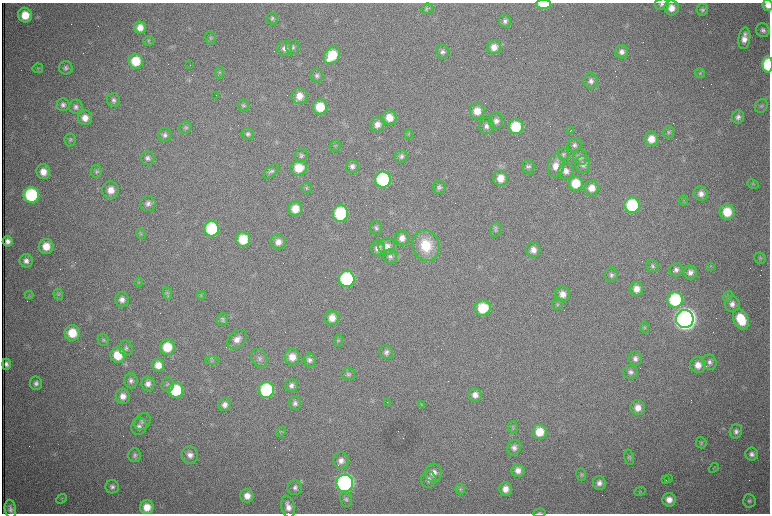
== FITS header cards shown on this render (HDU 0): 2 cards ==
NAXIS1  =                 1536 /fastest changing axis
NAXIS2  =                 1023 /next to fastest changing axis

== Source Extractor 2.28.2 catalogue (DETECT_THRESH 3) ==
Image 1536 x 1023 px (HDU 0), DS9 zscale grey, zoomed out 1/2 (1 PNG px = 2 x 2 image px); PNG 772 x 516 px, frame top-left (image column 1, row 1022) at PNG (2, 3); each listed source drawn as its Kron ellipse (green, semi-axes under 4 px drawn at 4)
Background 1030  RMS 16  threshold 47.7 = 3 sigma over >= 5 px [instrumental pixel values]
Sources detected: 255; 61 cannot appear on this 1/2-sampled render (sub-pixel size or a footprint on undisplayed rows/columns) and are neither listed nor drawn; the other 194 listed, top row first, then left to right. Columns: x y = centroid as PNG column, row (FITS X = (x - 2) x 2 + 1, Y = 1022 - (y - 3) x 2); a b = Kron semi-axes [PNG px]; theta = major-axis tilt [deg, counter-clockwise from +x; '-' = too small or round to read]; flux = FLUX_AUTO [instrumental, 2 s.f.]
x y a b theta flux
543 4 7 4 -1 1.1e+05
662 4 7 6 - 1.0e+04
767 5 6 5 - 2.2e+04
671 8 7 7 - 3.4e+04
427 9 6 4 26 5.9e+03
702 10 6 5 - 8.3e+03
25 15 7 7 - 6.6e+04
272 19 6 5 - 7.0e+03
505 21 6 6 - 1.1e+04
140 28 6 6 - 3.1e+04
763 30 7 6 - 1.2e+04
210 38 6 5 - 6.6e+03
744 38 11 6 81 3.0e+04
148 41 5 5 - 5.3e+03
293 47 7 6 - 1.0e+04
494 47 7 7 - 2.9e+04
285 48 7 7 - 1.9e+04
442 52 7 6 - 1.2e+04
622 52 6 6 - 1.6e+04
332 55 9 7 54 1.3e+05
136 61 7 7 - 9.0e+04
768 64 8 5 -88 2.1e+05
190 65 2 1 - 9.8e+04
38 68 5 4 - 4.8e+03
66 68 7 6 - 1.0e+04
219 73 6 3 82 4.9e+03
700 73 5 5 - 5.1e+03
317 76 7 6 - 9.4e+03
591 81 7 7 - 1.5e+04
216 95 2 1 - 1.7e+03
299 96 8 8 - 3.5e+04
113 100 7 6 - 1.1e+04
63 105 6 6 - 1.2e+04
243 105 5 5 - 6.3e+03
761 106 7 6 - 7.8e+03
76 107 7 6 - 1.2e+04
320 107 7 7 - 9.4e+04
477 111 7 7 - 4.3e+04
738 117 6 6 - 1.2e+04
85 118 7 7 - 3.1e+04
389 118 7 7 - 4.3e+04
496 121 8 7 - 1.8e+04
377 125 7 7 - 2.4e+04
487 126 8 7 - 1.7e+04
516 127 7 7 - 1.4e+05
186 128 6 6 - 7.3e+03
571 130 2 1 - 2.9e+03
668 132 6 5 - 7.1e+03
248 134 6 6 - 9.0e+03
408 134 4 3 - 3.7e+03
165 135 7 6 - 1.1e+04
651 139 7 7 - 4.3e+04
70 140 6 5 - 6.7e+03
574 145 7 7 - 1.1e+04
335 146 6 5 - 5.5e+03
564 154 6 5 - 6.9e+03
301 156 7 6 - 8.3e+03
401 156 6 6 - 1.0e+04
580 157 8 7 - 1.2e+04
148 158 7 7 - 1.2e+04
583 164 8 7 - 1.7e+04
352 166 6 6 - 1.3e+04
556 166 11 8 81 3.8e+04
528 167 6 6 - 9.7e+03
299 168 8 7 - 7.2e+04
96 171 6 5 - 6.8e+03
271 171 9 5 40 9.0e+03
566 171 8 7 - 2.0e+04
43 172 7 7 - 3.7e+04
500 178 7 7 - 4.3e+04
383 180 8 7 - 4.8e+05
576 183 7 7 - 8.3e+04
753 184 6 3 -22 4.2e+03
439 187 7 6 - 9.4e+03
306 188 5 5 - 5.5e+03
591 188 7 7 - 3.4e+04
111 190 8 8 - 3.8e+04
701 194 7 7 - 2.1e+04
31 195 8 7 - 3.7e+05
684 200 5 3 - 3.8e+03
148 204 7 7 - 1.4e+04
632 205 7 7 - 2.6e+05
295 209 7 7 - 4.7e+04
727 212 8 7 - 8.6e+04
340 213 8 7 - 2.8e+05
376 228 7 6 - 8.9e+03
212 229 8 7 - 2.9e+05
495 229 7 5 75 9.1e+03
141 234 5 3 - 3.8e+03
402 238 7 6 - 2.5e+04
243 239 7 7 - 1.1e+05
8 241 5 5 - 1.6e+04
278 242 7 7 - 2.5e+04
46 246 7 7 - 5.1e+04
387 246 8 8 - 2.6e+04
426 246 16 13 -72 1.2e+05
378 248 7 7 - 2.0e+04
533 250 7 7 - 2.3e+04
390 256 7 7 - 1.2e+04
760 258 6 5 - 5.8e+03
26 261 7 6 - 1.7e+04
652 266 6 5 - 8.0e+03
710 266 3 3 - 3.1e+03
676 270 7 6 - 1.3e+04
690 272 7 6 - 1.7e+04
611 275 7 6 - 1.0e+04
347 279 8 7 - 4.4e+05
139 282 4 2 - 3.1e+03
636 289 7 6 - 2.9e+04
167 293 6 3 -76 5.5e+03
58 294 5 4 - 5.5e+03
562 294 7 7 - 2.7e+04
29 295 4 2 - 2.6e+03
201 295 4 3 - 2.9e+03
728 296 5 4 - 5.4e+03
122 300 7 7 - 1.8e+04
675 300 8 7 - 2.8e+05
557 304 6 5 - 5.9e+03
732 304 8 7 - 1.7e+04
483 308 8 7 - 1.2e+05
332 318 7 7 - 3.8e+04
222 319 6 5 - 7.3e+03
685 319 9 8 - 4.8e+06
741 319 11 7 -65 1.1e+05
644 328 6 3 -79 4.4e+03
72 333 8 7 - 8.6e+04
237 339 11 7 40 2.5e+04
103 340 6 5 - 5.7e+03
339 340 6 4 90 5.1e+03
167 347 7 7 - 9.3e+04
126 348 8 6 -74 9.9e+03
386 352 7 6 - 1.2e+04
118 355 7 7 - 9.5e+04
292 357 8 7 - 4.0e+04
259 358 10 7 -56 1.5e+04
635 359 7 6 - 1.3e+04
212 360 7 4 -6 6.5e+03
309 360 6 6 - 1.1e+04
710 362 7 7 - 1.3e+04
6 364 5 4 - 1.3e+04
158 365 6 6 - 3.7e+04
698 365 8 7 - 3.1e+04
630 372 7 7 - 1.2e+04
348 374 7 6 - 8.2e+03
131 381 7 6 - 1.3e+04
36 383 7 6 - 1.2e+04
148 384 7 6 - 1.8e+04
167 384 7 6 - 8.8e+03
292 385 6 6 - 1.3e+04
176 390 7 7 - 2.0e+05
266 390 8 7 - 3.6e+05
475 395 7 6 - 2.2e+04
123 396 7 7 - 2.6e+04
387 402 2 1 - 2.7e+03
295 403 7 6 - 1.3e+04
225 405 6 6 - 1.8e+04
421 405 4 2 - 2.3e+03
638 408 7 7 - 3.2e+04
143 422 9 7 48 1.3e+04
139 426 9 7 80 1.6e+04
513 427 6 5 - 6.0e+03
736 431 7 6 - 1.3e+04
281 432 6 2 42 3.3e+03
539 432 7 7 - 6.9e+04
701 443 5 5 - 6.0e+03
514 448 8 6 72 1.5e+04
752 454 6 6 - 1.4e+04
134 455 7 6 - 8.7e+03
190 455 8 8 - 2.2e+04
629 457 8 5 -76 6.9e+03
341 461 8 7 - 2.2e+04
714 468 5 2 - 2.1e+03
518 470 7 6 - 2.3e+04
433 473 9 8 - 2.8e+04
581 474 6 5 - 6.0e+03
668 479 2 1 - 2.0e+03
428 480 8 7 - 1.6e+04
665 480 3 1 - 3.1e+03
345 483 8 8 - 1.5e+06
599 483 7 6 - 1.7e+04
112 487 7 6 - 1.2e+04
295 488 7 7 - 1.3e+04
460 489 5 4 - 7.2e+03
505 489 7 6 - 2.9e+04
640 491 6 3 22 3.8e+03
247 496 7 6 - 2.9e+04
62 499 6 3 41 4.1e+03
346 499 8 6 -81 9.1e+03
669 500 7 6 - 2.7e+04
749 501 6 6 - 9.0e+03
147 507 7 7 - 4.7e+04
288 507 11 6 -77 2.8e+04
10 509 9 5 -81 1.5e+04
540 513 6 3 4 4.4e+03
At the frame edge (FLAGS 8, measured only in part): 5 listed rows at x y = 543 4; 662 4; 767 5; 768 64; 540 513
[61 sub-pixel or undisplayed-footprint detections neither listed nor drawn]